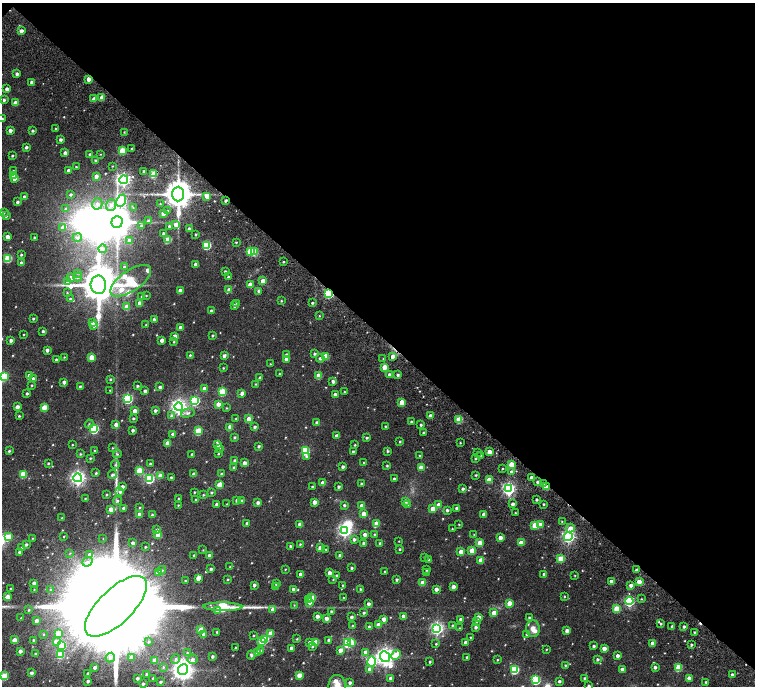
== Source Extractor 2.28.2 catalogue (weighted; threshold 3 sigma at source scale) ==
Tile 3 of 4 x 4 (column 3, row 1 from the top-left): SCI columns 3189-4694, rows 4588-5955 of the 6374 x 6374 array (HDU 1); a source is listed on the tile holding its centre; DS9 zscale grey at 2 x 2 block average (1 PNG px = mean of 2 x 2 image px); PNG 757 x 688 px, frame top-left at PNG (2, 3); each listed source drawn as its Kron ellipse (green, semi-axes under 4 px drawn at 4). Shown black and unused: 49% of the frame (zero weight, under 4 of 7 exposures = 11% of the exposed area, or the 3 px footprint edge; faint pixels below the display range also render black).
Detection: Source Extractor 2.28.2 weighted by HDU 2 'WHT'; one run over the whole footprint, this tile lists its part. Background 0.0185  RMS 0.0056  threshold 0.0229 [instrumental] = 3 sigma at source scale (4.09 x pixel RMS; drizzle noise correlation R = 1.36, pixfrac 0.8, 0.0396/0.0396 arcsec/px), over >= 5 px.
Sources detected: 599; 3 too faint to see at this stretch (2 x 2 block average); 3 inside a brighter object's white glare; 1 cosmic-ray / hot-pixel residue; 1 long thin detection or spike segment (spike, bleed or trail) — neither listed nor drawn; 10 inside a brighter listed object's ellipse — not listed separately; of the other 581, all 500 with FLUX_AUTO >= 0.75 (the completeness limit of this list) listed and drawn (81 fainter detections not listed), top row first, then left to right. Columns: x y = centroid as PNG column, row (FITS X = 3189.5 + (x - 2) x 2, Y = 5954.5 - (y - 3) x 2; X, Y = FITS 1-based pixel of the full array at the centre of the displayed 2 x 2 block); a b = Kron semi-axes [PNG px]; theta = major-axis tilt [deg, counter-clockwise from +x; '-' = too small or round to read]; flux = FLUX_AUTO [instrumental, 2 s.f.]
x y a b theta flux
21 31 3 3 - 5.1
17 74 3 3 - 3.8
89 79 4 3 - 7.3
31 82 2 2 - 3.9
7 89 3 3 - 6.6
102 97 3 3 - 12
94 99 3 3 - 9.7
4 100 3 2 - 2.4
15 103 3 3 - 7.8
2 119 2 2 - 1.6
56 129 2 2 - 1
10 130 3 2 - 5.5
33 131 3 2 - 1.8
124 132 2 2 - 0.97
60 139 2 2 - 3
26 147 3 3 - 3.5
132 148 3 2 - 1.2
122 150 3 3 - 32
65 153 3 3 - 5.2
90 154 3 3 - 3.4
100 154 3 2 - 0.75
12 156 2 2 - 1.7
95 160 2 2 - 1.6
112 166 3 2 - 0.83
76 167 3 2 - 1.1
68 170 2 2 - 3.3
13 171 3 3 - 0.92
144 171 2 2 - 1.5
154 174 3 3 - 29
14 176 3 3 - 10
96 176 3 3 - 6.1
14 179 3 3 - 4.7
124 180 4 4 - 280
70 194 3 3 - 2.6
178 194 7 6 - 2000
207 196 3 3 - 11
24 197 3 3 - 4.6
226 200 2 2 - 2.5
121 201 6 4 67 120
17 202 3 3 - 2.5
97 204 6 5 - 4.9
160 204 2 2 - 0.83
111 205 6 5 - 5.3
133 208 3 2 - 0.76
66 209 4 4 - 3.3
168 211 3 2 - 0.94
3 212 3 2 - 3.1
163 213 3 3 - 10
6 216 3 2 - 2.4
149 221 4 3 - 3.4
117 222 6 5 - 2000
141 225 3 3 - 1.6
176 225 3 3 - 9.6
169 226 3 2 - 1.6
63 227 4 3 - 6.7
189 229 2 2 - 6.5
164 233 2 2 - 3
196 234 2 2 - 1.6
8 237 3 3 - 8.3
34 237 2 2 - 2
77 238 4 4 - 3.1
129 240 3 3 - 5.3
168 240 3 3 - 23
236 242 3 2 - 1
206 245 3 3 - 65
103 249 4 4 - 3.1
250 251 3 3 - 39
255 252 3 3 - 27
21 255 2 2 - 1.5
8 258 3 3 - 46
283 262 2 2 - 1.1
21 263 3 2 - 4.6
195 264 3 3 - 5.5
124 267 2 2 - 3.1
225 271 2 2 - 1.9
78 273 3 2 - 0.88
78 277 4 4 - 2.9
228 277 2 2 - 3
71 278 3 3 - 8.3
131 281 23 10 34 85
263 281 3 3 - 14
67 282 4 3 - 2
250 284 3 3 - 9.6
98 285 9 8 - 3400
180 290 3 2 - 7
229 290 3 3 - 7.6
259 291 3 2 - 4.3
67 293 3 3 - 1.1
329 293 4 3 - 130
142 296 2 2 - 0.77
146 296 2 2 - 0.77
70 299 3 3 - 1.7
281 301 2 2 - 1.1
140 303 3 3 - 10
237 303 3 3 - 1.2
312 303 2 2 - 2.1
234 306 3 3 - 4.2
127 307 3 3 - 16
211 311 2 2 - 2.7
319 316 2 2 - 0.91
33 318 2 2 - 1.8
154 319 3 2 - 4.1
92 322 4 3 - 4.8
146 325 3 2 - 1.2
94 326 3 3 - 3.5
180 327 3 2 - 4.4
43 331 2 2 - 2.3
24 334 2 2 - 0.84
212 335 2 2 - 1.6
175 336 3 2 - 6.7
11 340 3 2 - 4.5
162 340 3 2 - 8.6
174 342 2 2 - 1.1
47 350 3 2 - 4.9
315 354 3 3 - 2.3
190 355 2 2 - 1.7
287 355 3 3 - 4.9
224 356 3 2 - 4.2
325 356 3 3 - 22
393 356 3 3 - 6.6
64 357 3 3 - 0.96
91 357 3 3 - 22
320 358 4 3 - 3.5
383 358 2 2 - 0.89
286 359 3 3 - 5.9
56 360 2 2 - 3.1
270 364 2 2 - 0.82
384 367 3 3 - 17
223 368 2 2 - 0.97
279 374 3 2 - 0.82
29 375 3 3 - 3.5
390 375 3 3 - 4.9
398 375 2 2 - 2.6
3 376 3 3 - 86
319 376 3 3 - 19
260 378 3 2 - 4.2
33 379 3 3 - 6
110 379 3 2 - 1.5
333 381 3 3 - 4.3
64 382 3 2 - 5.5
256 384 3 2 - 1
32 385 2 2 - 1.2
80 386 3 2 - 1.6
137 386 3 2 - 1.8
160 387 2 2 - 3.4
204 389 3 3 - 9.2
110 390 2 2 - 0.88
145 391 2 2 - 4.1
222 392 3 3 - 49
344 392 2 2 - 1.2
27 393 3 2 - 2.1
242 393 3 3 - 6.2
335 394 2 2 - 4.8
128 398 4 3 - 120
195 401 4 3 - 85
402 402 3 3 - 19
218 404 3 3 - 9.9
17 407 3 2 - 8.9
179 407 4 4 - 400
44 408 3 3 - 23
226 408 3 2 - 0.82
135 411 3 2 - 9.6
155 411 3 3 - 3.3
188 413 7 4 13 3.4
171 415 4 3 - 2.4
19 416 2 2 - 1.4
430 416 3 3 - 8.2
133 418 2 2 - 1.9
236 418 3 2 - 0.83
249 419 3 3 - 15
459 419 3 3 - 32
317 422 2 2 - 3.5
411 422 2 2 - 1.8
89 424 4 3 - 1.5
116 424 3 3 - 6.1
421 425 2 2 - 1.9
385 426 2 2 - 1.5
230 427 4 2 - 10
255 427 3 3 - 2.4
94 429 4 3 - 97
133 430 2 2 - 3.2
198 431 3 3 - 37
424 433 2 2 - 2.9
173 434 2 2 - 6
337 436 3 2 - 8.8
235 437 2 2 - 1.8
367 438 3 2 - 1.8
400 442 3 2 - 1.3
167 443 3 3 - 14
460 443 2 2 - 0.86
72 445 2 2 - 0.83
218 445 3 3 - 4.2
355 445 3 2 - 1.3
259 446 2 2 - 2.2
112 448 3 2 - 0.78
219 448 3 2 - 1.1
9 451 3 3 - 1.8
95 451 2 2 - 0.99
305 451 3 3 - 65
353 451 2 2 - 1.7
387 451 3 3 - 1.8
477 452 2 2 - 0.8
489 452 3 3 - 14
80 454 3 2 - 1.4
117 454 4 3 - 1.4
192 454 2 2 - 1.2
218 454 2 2 - 1.1
481 455 2 2 - 0.82
307 456 3 3 - 2.1
420 456 2 2 - 1.2
90 458 3 2 - 1.2
475 459 2 2 - 1.1
235 461 3 2 - 3.4
364 462 2 2 - 1.2
48 463 3 2 - 1.3
245 463 3 2 - 6.6
150 464 2 2 - 1.6
511 464 3 3 - 25
115 465 4 3 - 1.7
387 466 3 2 - 1.5
234 467 3 2 - 2.5
343 467 2 2 - 3.6
421 467 3 3 - 12
502 468 2 2 - 1.3
139 471 3 3 - 39
512 472 3 3 - 5.7
96 473 3 2 - 1.7
23 474 3 3 - 33
194 474 3 2 - 6.3
221 474 2 2 - 1.7
112 475 4 3 - 3.8
476 475 2 2 - 1.4
160 476 3 3 - 12
171 477 2 2 - 1.7
531 477 2 2 - 6
78 478 4 4 - 370
149 479 4 3 - 110
394 479 2 2 - 2
489 480 3 3 - 18
538 482 2 2 - 3.6
322 483 3 3 - 8.1
362 484 2 2 - 2.1
544 484 3 2 - 5.2
219 485 3 3 - 15
122 486 2 2 - 4.3
312 487 2 2 - 1.2
339 487 2 2 - 2.3
546 487 3 2 - 17
463 489 3 2 - 2.6
509 489 4 4 - 250
120 492 3 3 - 2.6
194 492 2 2 - 1.4
211 492 2 2 - 1.6
106 495 2 2 - 1.2
203 495 3 2 - 1.2
85 498 2 2 - 0.91
179 499 2 2 - 1.1
196 500 3 2 - 2.6
237 500 3 3 - 4.2
537 500 2 2 - 2.4
117 501 4 3 - 1.8
242 501 3 3 - 2.5
405 501 3 3 - 5.7
314 502 3 3 - 9.4
258 503 3 2 - 4.4
216 504 3 2 - 2
227 504 3 2 - 0.79
513 504 2 2 - 4.5
543 504 2 2 - 1.6
178 505 2 2 - 1.2
344 505 2 2 - 2
407 505 3 3 - 2.9
439 505 3 3 - 9.5
362 506 3 3 - 10
140 507 2 2 - 1
124 508 2 2 - 4.9
457 508 2 2 - 3.5
111 509 3 3 - 14
433 509 3 3 - 16
447 510 2 2 - 2.9
515 513 2 2 - 1.2
139 514 3 3 - 12
364 514 3 3 - 12
484 514 3 2 - 7.4
152 515 3 2 - 1.4
62 518 2 2 - 1.1
562 521 2 2 - 1.4
247 523 3 2 - 2.2
300 524 3 3 - 4.3
376 524 4 3 - 14
459 524 2 2 - 0.95
535 525 3 3 - 36
540 525 3 3 - 8.1
570 528 4 4 - 6.9
452 529 2 2 - 0.96
157 530 3 3 - 3.9
345 530 4 4 - 280
374 534 2 2 - 1.2
474 534 2 2 - 0.88
158 535 3 3 - 17
365 535 3 3 - 6.1
64 536 2 2 - 0.82
8 537 4 3 - 25
568 537 4 4 - 230
32 538 3 2 - 0.85
103 538 3 2 - 0.88
500 538 3 3 - 13
354 539 3 3 - 3.2
399 541 2 2 - 0.78
133 543 3 3 - 5
364 543 3 2 - 3.8
380 543 3 2 - 1.6
480 543 3 3 - 20
521 543 3 3 - 18
26 544 3 2 - 2.2
300 544 3 2 - 1.5
290 546 2 2 - 2.7
145 547 2 2 - 1.4
21 548 3 3 - 1.2
320 548 4 3 - 11
326 549 3 2 - 1.1
400 549 2 2 - 1.5
203 550 3 3 - 0.98
472 550 3 3 - 23
19 552 3 2 - 2.3
461 552 3 3 - 16
70 553 4 3 - 1.2
90 554 3 3 - 4.5
194 555 2 2 - 1.7
209 555 3 2 - 5.7
340 555 2 2 - 5.1
424 557 2 2 - 0.98
561 559 3 3 - 35
428 560 3 2 - 3.1
481 560 3 3 - 17
87 562 5 4 - 3.2
230 567 3 2 - 0.98
352 568 2 2 - 1.8
211 569 3 2 - 2.9
285 569 2 2 - 0.89
427 569 2 2 - 1.6
162 570 4 3 - 2.2
637 570 3 2 - 5.5
158 572 4 3 - 6.5
384 572 2 2 - 0.93
427 572 2 2 - 2
329 573 3 3 - 7.9
300 574 2 2 - 4.5
544 574 2 2 - 5.5
575 575 2 2 - 0.82
337 576 3 2 - 2.6
198 578 3 3 - 8.2
228 579 3 3 - 1.1
333 580 2 2 - 0.88
397 580 2 2 - 2.4
185 581 2 2 - 1.5
611 581 2 2 - 6.3
639 582 3 3 - 15
34 583 2 2 - 5.3
276 583 3 2 - 3.8
422 583 3 3 - 17
254 585 2 2 - 3.8
343 585 2 2 - 1.5
631 585 3 3 - 4.9
275 586 3 3 - 0.89
453 587 3 3 - 10
10 589 2 2 - 0.94
293 589 2 2 - 2.7
360 589 2 2 - 1.3
436 589 3 3 - 7.2
34 590 2 2 - 0.75
51 590 3 3 - 1.6
564 596 3 2 - 0.93
7 597 3 3 - 17
344 597 2 2 - 0.76
312 598 3 3 - 28
308 599 3 3 - 2.2
641 599 3 2 - 0.89
629 601 4 3 - 110
310 602 3 3 - 8.1
509 603 3 3 - 17
368 604 3 2 - 4.7
294 605 3 2 - 0.82
116 606 40 17 44 71000
223 607 20 3 -1 110
616 609 3 3 - 33
29 610 3 3 - 1.4
217 610 3 3 - 7.7
273 610 3 3 - 6.3
331 611 2 2 - 1.7
364 613 2 2 - 1.8
494 613 3 3 - 15
317 616 3 2 - 6.1
403 616 3 2 - 6.5
351 617 2 2 - 2.9
478 617 3 3 - 9.4
529 617 2 2 - 1.6
21 618 3 2 - 1.1
326 618 3 2 - 8.5
384 619 3 3 - 8.2
461 619 3 2 - 6.1
37 621 3 3 - 6.6
476 621 3 3 - 2.4
661 624 2 2 - 1.5
379 625 3 3 - 16
452 625 3 2 - 1.5
353 626 2 2 - 1.7
672 626 2 2 - 2.2
684 626 3 3 - 2.9
369 627 2 2 - 2.4
476 627 3 2 - 3.1
437 628 4 4 - 260
460 628 2 2 - 0.89
533 629 8 7 - 7
201 630 3 3 - 32
567 631 3 2 - 6.1
217 632 2 2 - 1.6
694 632 2 2 - 1.5
58 633 3 3 - 24
271 633 3 3 - 16
204 634 4 3 - 3.8
43 635 3 3 - 1.2
253 635 2 2 - 1
527 635 3 3 - 1.8
470 637 2 2 - 0.83
265 639 3 3 - 48
297 639 3 2 - 1.1
14 640 3 3 - 11
33 640 3 2 - 1.4
329 640 2 2 - 3
56 641 4 4 - 8.7
149 642 4 3 - 2.2
262 642 3 3 - 32
316 642 3 3 - 17
348 642 4 3 - 110
466 642 2 2 - 6.2
310 643 3 3 - 6.1
352 643 3 3 - 10
653 643 3 3 - 12
436 644 2 2 - 1.1
62 645 3 3 - 39
691 645 2 2 - 1.9
312 646 3 3 - 1.7
594 646 2 2 - 2.4
235 648 2 2 - 0.87
291 648 2 2 - 4.9
604 648 3 3 - 10
546 649 2 2 - 0.91
260 650 4 3 - 1.9
340 650 3 3 - 8.7
20 651 2 2 - 5.4
257 652 3 3 - 10
365 652 3 3 - 5.8
187 653 3 3 - 1.3
35 654 3 3 - 1.3
60 654 3 3 - 35
251 655 4 2 - 2.5
396 655 5 4 - 15
212 656 2 2 - 2.7
617 656 2 2 - 5.8
131 657 4 3 - 4.7
385 657 5 5 - 590
467 657 2 2 - 2
110 658 5 4 - 3.7
175 659 5 4 - 2.5
192 659 5 4 - 4
597 659 3 2 - 2.4
155 660 3 3 - 14
497 660 2 2 - 1
372 662 5 4 - 79
430 662 2 2 - 1.7
565 665 2 2 - 1.4
95 667 3 2 - 4.6
163 667 4 3 - 1.6
655 667 2 2 - 3.8
678 667 3 3 - 32
369 669 3 3 - 5.5
622 669 3 2 - 5.4
183 670 5 5 - 750
514 670 3 3 - 69
31 673 3 3 - 3.8
88 674 2 2 - 3.7
147 674 3 2 - 2.1
732 674 2 2 - 2.5
299 675 3 3 - 18
4 676 3 3 - 32
137 678 2 2 - 2.6
153 678 2 2 - 1.7
391 678 2 2 - 4.6
585 678 2 2 - 3.3
689 678 3 3 - 6.5
536 680 4 3 - 80
88 681 2 2 - 3.1
559 681 2 2 - 2.7
160 682 3 2 - 1.7
706 682 3 2 - 1.6
350 683 3 2 - 3.9
143 684 2 2 - 2.6
337 686 11 8 -87 13
589 686 2 2 - 2.6
Overlapping masked pixels (flux is a lower limit): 5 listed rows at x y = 89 79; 226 200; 329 293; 544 484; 546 487
Isophote crosses this tile's border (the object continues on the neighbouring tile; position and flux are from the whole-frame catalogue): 6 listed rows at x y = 2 119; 3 376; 116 606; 4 676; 337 686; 589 686